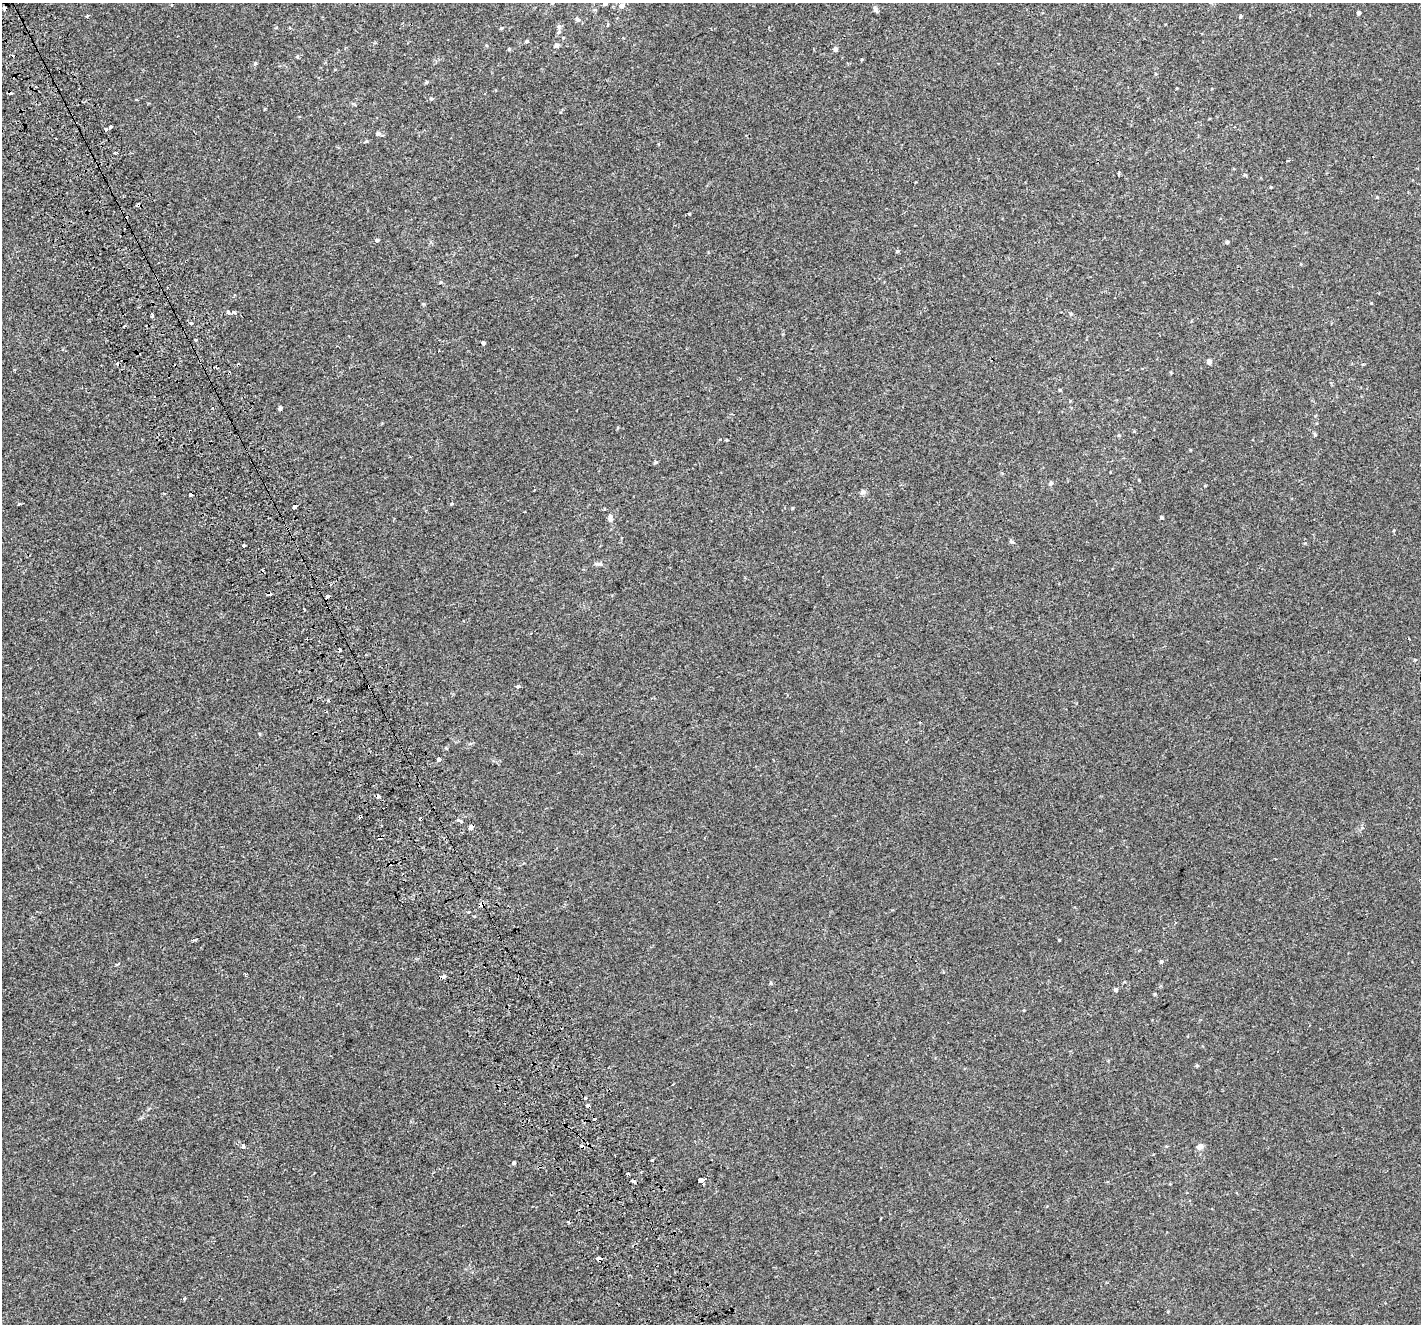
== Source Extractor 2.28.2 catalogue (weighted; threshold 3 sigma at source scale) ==
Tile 11 of 4 x 4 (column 3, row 3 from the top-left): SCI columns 2886-4304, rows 1527-2848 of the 5784 x 5641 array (HDU 1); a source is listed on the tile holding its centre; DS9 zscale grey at full resolution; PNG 1423 x 1326 px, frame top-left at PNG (2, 3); no overlay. Shown black and unused: <1% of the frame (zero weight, under 2 of 3 exposures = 3% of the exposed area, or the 3 px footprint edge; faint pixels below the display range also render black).
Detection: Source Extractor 2.28.2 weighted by HDU 2 'WHT'; one run over the whole footprint, this tile lists its part. Background 0.00127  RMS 0.0056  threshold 0.0251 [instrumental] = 3 sigma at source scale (4.5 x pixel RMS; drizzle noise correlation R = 1.50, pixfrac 1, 0.0396/0.0396 arcsec/px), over >= 5 px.
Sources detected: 102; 20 cosmic-ray / hot-pixel residue — not listed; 1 inside a brighter listed object's ellipse — not listed separately; the other 81 listed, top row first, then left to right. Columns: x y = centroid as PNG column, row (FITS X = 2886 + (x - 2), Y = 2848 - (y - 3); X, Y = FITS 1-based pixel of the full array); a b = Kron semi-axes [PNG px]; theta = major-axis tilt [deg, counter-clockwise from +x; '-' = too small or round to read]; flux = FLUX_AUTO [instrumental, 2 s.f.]
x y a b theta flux
605 4 6 5 - 1.1
622 6 7 6 - 2.1
875 9 9 5 -67 1.1
1359 13 4 3 - 1
87 16 3 3 - 1.3
1240 17 4 3 - 0.5
577 19 7 5 -42 1.2
559 26 7 6 - 1.3
501 28 5 4 - 0.56
527 41 5 4 - 0.74
556 46 6 5 - 1.8
509 49 4 4 - 0.61
835 49 5 5 - 1.6
297 57 6 4 1 0.6
255 63 5 5 - 0.7
426 82 5 3 - 0.49
431 99 5 4 - 0.6
110 127 4 3 - 2.1
106 130 3 3 - 4
378 133 6 5 - 1.3
366 142 5 3 - 0.55
116 153 5 3 - 0.74
1377 197 4 3 - 0.41
138 205 4 4 - 2.2
377 240 5 4 - 0.76
1227 242 4 4 - 0.74
897 251 5 4 - 0.63
441 282 5 3 - 0.47
423 304 5 3 - 0.48
234 312 5 4 - 1
228 313 4 3 - 2.9
1071 314 4 4 - 0.58
152 316 4 3 - 2.8
191 323 4 3 - 1.5
124 326 4 2 - 0.59
195 339 3 3 - 3.3
483 343 3 3 - 6.5
1209 362 5 5 - 2
1060 390 4 3 - 0.51
280 408 4 4 - 1.3
656 462 6 4 27 0.72
1051 483 6 5 - 1.1
863 492 8 6 30 1.4
191 494 4 3 - 5.2
19 504 4 2 - 0.89
452 504 4 3 - 0.88
295 507 3 3 - 14
792 508 5 3 - 0.41
610 516 8 6 -53 1.4
1162 517 4 4 - 0.64
1011 541 6 5 - 0.78
244 545 3 3 - 3.8
599 564 12 5 -7 1.3
269 594 4 3 - 6.6
518 686 5 4 - 1.2
439 759 3 3 - 15
360 816 4 3 - 2.3
459 820 5 3 - 4.4
470 827 4 4 - 14
482 904 5 5 - 2.1
468 912 4 3 - 0.53
1059 940 3 3 - 0.38
1161 961 6 4 74 0.81
117 964 5 3 - 0.52
245 974 3 2 - 0.72
444 976 4 3 - 3.5
770 983 5 3 - 0.58
1116 990 4 4 - 1.2
1155 994 5 4 - 0.53
1197 1066 5 3 - 0.56
673 1084 3 2 - 0.55
588 1106 3 3 - 12
243 1146 4 3 - 3
1200 1146 6 5 - 3.4
652 1160 4 2 - 0.59
513 1163 4 4 - 0.91
628 1173 3 3 - 0.7
702 1181 4 3 - 350
880 1218 3 2 - 0.44
599 1259 4 3 - 8.3
184 1298 4 3 - 0.67
Overlapping masked pixels (flux is a lower limit): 9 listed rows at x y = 138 205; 191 494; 269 594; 360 816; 470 827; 482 904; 444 976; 588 1106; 599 1259
Isophote crosses this tile's border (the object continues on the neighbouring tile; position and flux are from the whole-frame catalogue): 1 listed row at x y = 605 4
Unlisted compact peaks at least as high as the median listed source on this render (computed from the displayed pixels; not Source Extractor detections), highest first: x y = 689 214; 1315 435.